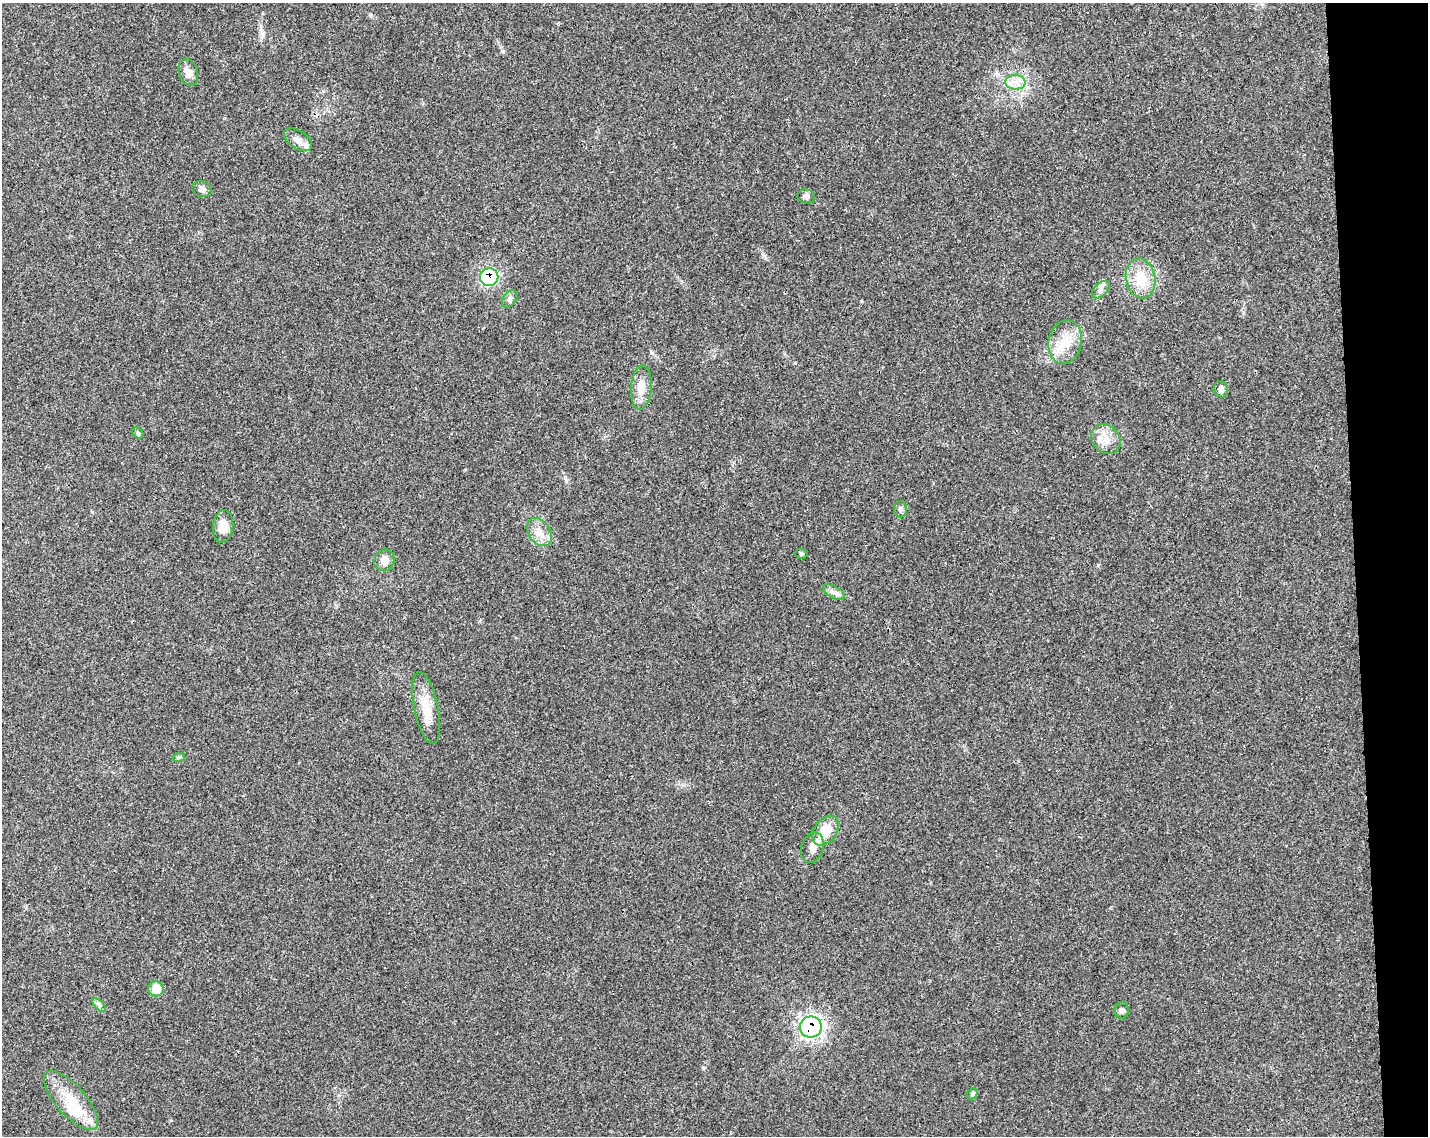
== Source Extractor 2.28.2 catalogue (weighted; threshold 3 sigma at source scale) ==
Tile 9 of 3 x 4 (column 3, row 3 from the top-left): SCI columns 2910-4335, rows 1190-2323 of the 4348 x 4649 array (HDU 1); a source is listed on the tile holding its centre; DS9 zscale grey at full resolution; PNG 1430 x 1138 px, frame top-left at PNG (2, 3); each listed source drawn as its Kron ellipse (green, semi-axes under 4 px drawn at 4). Shown black and unused: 5% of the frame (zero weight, under 3 of 4 exposures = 5% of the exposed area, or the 3 px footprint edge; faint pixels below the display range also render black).
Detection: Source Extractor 2.28.2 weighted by HDU 2 'WHT'; one run over the whole footprint, this tile lists its part. Background 0.025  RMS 0.0029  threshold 0.013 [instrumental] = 3 sigma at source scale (4.5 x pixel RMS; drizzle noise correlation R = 1.50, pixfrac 1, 0.0396/0.0396 arcsec/px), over >= 5 px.
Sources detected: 33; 3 inside a brighter listed object's ellipse — not listed separately; the other 30 listed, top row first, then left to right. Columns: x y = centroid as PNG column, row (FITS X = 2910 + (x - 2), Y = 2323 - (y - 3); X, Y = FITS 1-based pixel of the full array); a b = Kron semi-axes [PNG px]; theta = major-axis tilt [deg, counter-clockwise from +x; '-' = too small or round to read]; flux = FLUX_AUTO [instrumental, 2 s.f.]
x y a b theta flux
188 73 14 9 -72 2.2
1015 82 10 7 -1 2.2
298 140 16 9 -33 2.1
202 189 10 8 -12 1.2
806 196 9 7 -15 0.92
489 277 9 9 - 39
1141 278 20 14 -80 7.9
1101 290 10 6 46 1.2
510 299 10 6 56 0.92
1065 342 22 16 78 6.8
641 388 22 10 85 4.2
1221 389 8 7 - 1
138 433 6 5 - 0.45
1106 439 16 13 -48 3.6
901 509 8 6 -89 0.79
223 526 16 10 85 3.9
539 532 15 10 -54 3.2
801 554 6 4 -6 0.46
384 560 11 10 - 2.7
834 592 12 5 -30 1.3
426 708 37 11 -78 6.1
179 757 6 4 18 0.47
825 831 16 11 53 6.5
812 848 15 10 71 2.4
156 989 8 7 - 5
99 1005 9 4 -45 0.78
1122 1010 8 7 - 0.92
811 1027 11 10 - 92
972 1094 6 4 47 0.66
71 1100 37 15 -48 9.6
Overlapping masked pixels (flux is a lower limit): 2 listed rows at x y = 489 277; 811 1027
Unlisted compact peaks at least as high as the median listed source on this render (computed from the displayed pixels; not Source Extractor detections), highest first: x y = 703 1068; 1098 565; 503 51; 764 256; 861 301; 566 480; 371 15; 652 353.